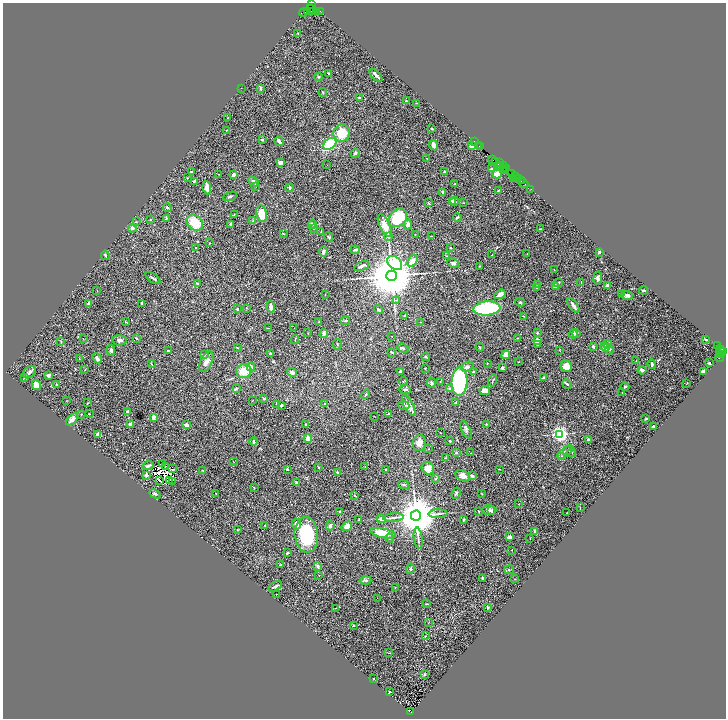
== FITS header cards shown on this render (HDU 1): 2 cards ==
NAXIS1  =                 1447
NAXIS2  =                 1432

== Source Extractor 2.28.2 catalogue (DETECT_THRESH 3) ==
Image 1447 x 1432 px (HDU 1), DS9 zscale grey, zoomed out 1/2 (1 PNG px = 2 x 2 image px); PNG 728 x 720 px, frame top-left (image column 2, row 1431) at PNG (3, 3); each listed source drawn as its Kron ellipse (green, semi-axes under 4 px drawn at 4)
Background 1.84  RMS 0.034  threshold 0.102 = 3 sigma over >= 5 px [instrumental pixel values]
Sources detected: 394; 56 cannot appear on this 1/2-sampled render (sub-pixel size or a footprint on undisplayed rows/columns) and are neither listed nor drawn; the other 338 listed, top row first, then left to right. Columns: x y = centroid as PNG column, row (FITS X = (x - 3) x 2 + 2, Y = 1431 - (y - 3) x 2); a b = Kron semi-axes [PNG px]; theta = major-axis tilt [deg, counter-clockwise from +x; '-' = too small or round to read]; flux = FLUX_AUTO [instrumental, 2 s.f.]
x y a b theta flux
312 5 2 1 - 170
310 9 4 2 - 3300
307 11 3 3 - 1300
313 11 3 3 - 730
317 11 3 1 - 180
320 11 3 1 - 160
303 12 4 1 - 270
298 34 3 2 - 4.6
329 73 2 2 - 5.6
376 75 8 2 -45 17
318 77 4 3 - 6.3
241 88 2 2 - 1.8
260 88 3 3 - 10
323 92 4 2 - 3.5
359 97 3 3 - 4.6
406 101 3 2 - 3.7
416 103 2 2 - 3.8
228 118 2 2 - 3.9
432 129 3 2 - 9.4
227 130 3 2 - 3.4
342 133 8 8 - 170
262 140 4 4 - 8.7
279 141 5 2 - 25
474 141 2 1 - 180
330 144 7 5 39 330
434 145 5 3 - 22
472 145 3 2 - 46
478 145 3 2 - 230
480 147 2 2 - 120
355 153 4 3 - 13
427 158 2 2 - 1.8
493 159 3 2 - 440
496 161 3 3 - 450
499 162 2 2 - 360
280 163 3 3 - 30
327 165 2 2 - 2.1
499 166 3 2 - 370
503 166 2 2 - 240
501 167 2 1 - 100
504 168 2 1 - 190
506 168 2 2 - 230
491 169 2 2 - 5
504 170 2 1 - 68
191 172 2 2 - 7.8
444 172 3 2 - 5.3
218 174 2 1 - 3
497 174 5 4 - 72
512 174 4 2 - 420
233 175 4 3 - 20
515 176 3 1 - 170
187 178 3 2 - 3.5
513 178 2 1 - 120
518 178 4 2 - 370
516 179 3 1 - 410
194 181 4 2 - 7.7
253 181 6 4 -40 17
521 181 2 1 - 180
455 183 2 1 - 3.9
523 183 6 2 -41 330
255 186 3 3 - 5.4
207 188 6 3 -82 58
290 188 4 3 - 10
531 189 2 1 - 45
498 191 3 2 - 3.8
443 192 3 3 - 21
230 196 7 2 20 8.7
452 201 3 3 - 14
455 201 4 3 - 9.5
428 203 4 3 - 5.5
463 203 3 1 - 2.3
167 208 4 4 - 8.1
234 214 3 2 - 2.3
262 214 8 5 -80 110
457 217 4 3 - 9.1
166 218 3 2 - 5.7
398 218 10 8 47 320
150 220 3 2 - 4
253 221 3 3 - 5
136 222 3 2 - 2.9
195 223 9 7 -41 170
230 224 3 2 - 10
312 224 4 3 - 13
408 225 5 4 - 26
385 226 12 5 -65 76
132 228 4 4 - 16
313 229 3 2 - 4.1
540 229 3 1 - 2.6
321 231 3 2 - 2.9
283 233 3 2 - 2.9
415 234 2 1 - 1.8
431 236 3 2 - 2.4
329 237 5 3 - 8.2
388 237 3 3 - 6.3
209 243 2 2 - 2.2
196 248 2 2 - 4.5
450 248 2 2 - 6.3
355 250 5 2 - 9.7
323 252 5 3 - 22
599 252 4 4 - 6.4
527 254 2 2 - 2.7
105 255 4 2 - 7.1
492 255 2 1 - 2.9
446 256 2 2 - 2.5
412 261 6 4 53 38
395 263 8 6 -41 590
453 263 6 3 -22 21
362 266 8 2 24 23
480 266 3 2 - 3
554 270 3 2 - 2.7
392 276 5 5 - 49000
153 278 8 2 -35 10
598 278 6 4 81 19
581 282 4 2 - 3.8
559 283 5 2 - 5.1
197 284 3 2 - 5.5
537 284 3 2 - 4.3
607 286 3 3 - 25
556 287 3 3 - 29
536 288 3 2 - 2.9
643 290 4 2 - 9.8
97 291 2 2 - 2.4
325 294 2 2 - 2.3
500 294 6 3 32 39
622 294 4 2 - 6
627 295 6 4 -17 18
396 300 2 2 - 2.6
520 302 5 4 - 7.4
89 303 4 3 - 13
142 303 3 3 - 4.2
573 305 9 2 -54 26
271 307 6 3 -81 48
247 308 3 2 - 3.3
487 308 13 7 4 500
237 309 4 3 - 8.6
378 310 5 3 - 15
404 315 3 2 - 6
523 316 3 2 - 2.8
345 321 5 3 - 11
125 322 3 2 - 3.6
319 322 3 2 - 2.8
421 322 3 2 - 2
268 328 2 2 - 1.8
294 328 2 1 - 5.6
308 333 3 2 - 2.3
324 333 4 3 - 16
537 333 4 3 - 5.8
576 333 3 3 - 6.7
573 334 5 4 - 22
392 336 2 1 - 2.2
136 338 3 2 - 6.3
517 338 2 2 - 3.2
83 339 2 2 - 2.6
295 339 4 1 - 4.3
706 339 4 3 - 5.7
119 340 7 5 -3 17
61 341 4 2 - 4.6
537 341 3 2 - 76
337 344 5 2 - 4.4
537 344 3 2 - 6.9
608 344 4 4 - 15
593 346 3 3 - 15
718 346 2 2 - 310
237 347 2 2 - 4.7
480 347 4 3 - 5.4
605 347 5 4 - 43
403 348 6 3 -21 10
610 349 5 3 - 8.9
111 350 5 3 - 16
559 350 2 2 - 3.6
720 350 5 2 - 340
168 351 3 2 - 7.6
392 352 4 2 - 8.6
721 352 6 2 29 860
271 353 4 3 - 5.9
204 354 3 3 - 8
722 354 2 2 - 270
506 355 4 3 - 59
426 357 4 2 - 5.2
720 357 5 2 - 450
97 358 5 3 - 19
79 359 2 2 - 5.3
636 361 3 2 - 2.9
206 362 11 6 61 35
518 362 3 1 - 2.6
487 363 2 1 - 1.6
709 363 2 2 - 8.3
151 364 3 2 - 7.1
652 364 4 3 - 14
566 366 6 5 - 56
251 367 4 4 - 26
467 367 6 4 26 15
502 368 3 3 - 9.9
425 369 2 2 - 5.5
85 370 3 2 - 3.2
642 370 4 3 - 27
244 371 8 7 - 100
400 371 3 3 - 17
703 371 4 2 - 12
30 372 7 5 40 16
292 372 5 3 - 16
473 372 2 2 - 39
48 375 4 4 - 15
24 377 3 2 - 4.5
543 378 4 3 - 8
492 380 6 2 70 5.4
403 381 4 2 - 3.9
440 382 2 2 - 4.1
459 382 14 8 88 1200
431 383 5 3 - 14
687 383 2 1 - 2.1
567 384 5 2 - 12
36 385 5 4 - 61
57 385 2 2 - 10
625 387 4 3 - 7.5
236 389 3 2 - 6.4
405 389 5 3 - 9.9
449 389 3 3 - 13
485 390 5 4 - 59
622 392 2 2 - 1.9
366 394 5 2 - 7.3
264 399 2 2 - 9.2
67 400 2 2 - 1.7
252 401 3 2 - 3
456 402 3 3 - 6.8
88 403 3 2 - 3.2
276 404 4 2 - 4.3
325 404 2 2 - 2.9
281 405 3 2 - 10
409 405 11 5 -63 57
404 406 5 3 - 6.5
127 412 3 3 - 8.2
388 413 2 2 - 12
81 414 2 2 - 3.7
89 414 2 2 - 2.1
374 416 3 2 - 2
153 417 3 3 - 34
72 419 7 4 45 25
646 419 2 2 - 5.7
486 424 2 2 - 10
130 425 3 2 - 39
186 425 4 3 - 30
306 425 2 2 - 4.6
654 427 3 3 - 18
466 430 10 4 -63 14
440 432 2 1 - 2.3
559 434 3 3 - 2400
98 435 3 3 - 33
308 438 4 4 - 38
588 439 4 3 - 9.5
254 441 4 2 - 17
450 441 2 2 - 4.8
419 443 8 6 78 35
429 449 2 1 - 3.1
568 450 6 3 54 10
456 453 3 3 - 7.8
471 453 2 2 - 1.9
564 453 9 4 37 20
571 453 5 3 - 7.4
562 457 4 3 - 8.5
445 458 2 1 - 3.4
233 461 2 1 - 1.9
163 463 2 1 - 4.6
148 466 5 3 - 25
165 466 2 2 - 2.5
365 466 2 2 - 2.3
318 467 2 2 - 6.2
428 468 6 6 - 46
173 469 2 1 - 1.2
287 469 4 2 - 6.1
385 469 2 2 - 3.2
499 469 2 2 - 2.1
202 470 2 2 - 3.5
337 472 4 3 - 11
146 475 2 2 - 52
463 476 8 5 -24 32
472 476 3 3 - 12
436 479 3 2 - 4.1
160 480 2 1 - 0.44
170 480 3 1 - 1.5
172 481 3 2 - 8.3
297 483 3 3 - 15
404 485 6 3 -19 10
254 487 2 2 - 3
216 493 2 2 - 1.9
456 493 6 3 69 7.5
155 494 6 3 -29 11
482 494 2 2 - 3.7
355 496 3 2 - 3.3
518 504 2 1 - 2.6
580 508 3 2 - 3.4
489 510 7 5 0 22
340 511 2 2 - 4.2
479 511 3 2 - 4.1
492 511 3 2 - 5.1
567 513 2 2 - 2.8
438 514 9 2 3 14
416 516 5 5 - 31000
393 517 10 2 3 15
359 519 3 2 - 4.9
381 519 4 3 - 28
463 520 3 2 - 9
297 524 5 4 - 37
265 526 2 2 - 4.2
330 526 5 4 - 16
347 526 5 4 - 55
237 530 3 3 - 5.5
535 531 4 3 - 24
383 533 13 4 -12 150
306 535 18 11 -85 390
509 537 4 3 - 26
389 538 4 3 - 5.3
418 538 11 2 -83 15
530 539 2 2 - 2.2
512 550 2 1 - 2.7
287 553 3 2 - 6.6
281 565 4 3 - 6
318 566 3 3 - 14
410 569 5 3 - 7.8
509 570 5 3 - 7.1
319 575 2 2 - 2.6
483 578 2 2 - 10
515 579 2 1 - 2
365 580 6 3 0 12
275 586 7 2 26 15
395 587 2 2 - 2.3
276 594 2 1 - 2.5
377 598 2 1 - 1.5
427 604 3 1 - 3.4
488 607 3 2 - 7.7
336 608 2 1 - 2.2
428 623 2 2 - 2.3
353 625 3 2 - 4
425 636 3 2 - 5.2
388 653 3 2 - 2.7
425 674 2 2 - 7.4
374 678 2 2 - 4.6
390 692 3 2 - 4
410 711 4 2 - 1400
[56 sub-pixel or undisplayed-footprint detections neither listed nor drawn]